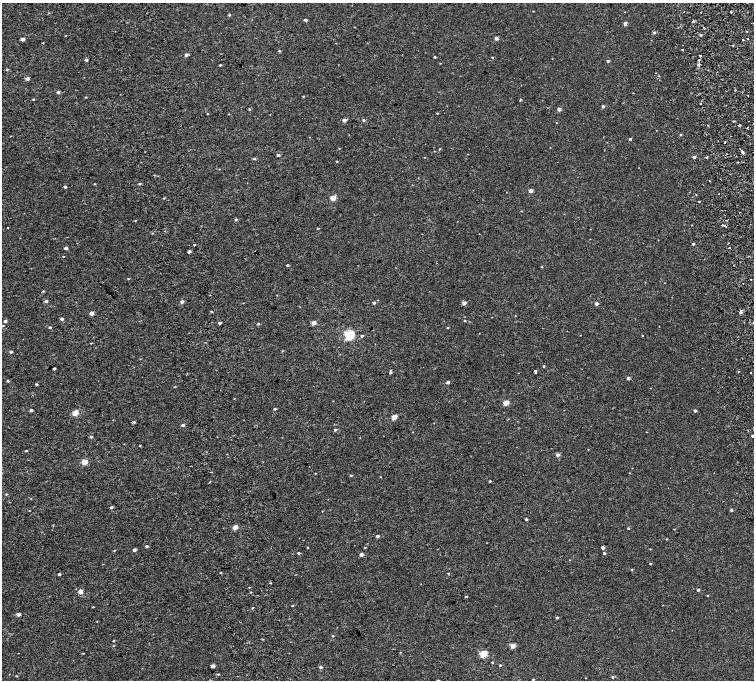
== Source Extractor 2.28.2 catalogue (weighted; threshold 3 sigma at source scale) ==
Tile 7 of 4 x 4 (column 3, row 2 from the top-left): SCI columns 3080-4583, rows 2906-4260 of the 6160 x 5854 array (HDU 1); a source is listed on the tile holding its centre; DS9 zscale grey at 2 x 2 block average (1 PNG px = mean of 2 x 2 image px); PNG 756 x 682 px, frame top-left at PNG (2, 3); no overlay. Shown black and unused: <1% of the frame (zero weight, under 2 of 4 exposures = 6% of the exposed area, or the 3 px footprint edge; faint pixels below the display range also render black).
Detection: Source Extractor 2.28.2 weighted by HDU 2 'WHT'; one run over the whole footprint, this tile lists its part. Background 0.00157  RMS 0.0035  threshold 0.0158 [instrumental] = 3 sigma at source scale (4.5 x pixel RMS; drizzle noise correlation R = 1.50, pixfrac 1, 0.0396/0.0396 arcsec/px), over >= 5 px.
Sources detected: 199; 3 cosmic-ray / hot-pixel residue — not listed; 1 inside a brighter listed object's ellipse — not listed separately; the other 195 listed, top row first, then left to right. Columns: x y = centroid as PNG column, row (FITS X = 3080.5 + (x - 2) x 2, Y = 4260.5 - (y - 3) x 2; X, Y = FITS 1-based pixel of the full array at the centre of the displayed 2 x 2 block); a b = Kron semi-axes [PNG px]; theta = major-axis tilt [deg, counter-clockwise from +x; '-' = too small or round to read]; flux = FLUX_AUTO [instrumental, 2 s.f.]
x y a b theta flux
625 12 2 2 - 0.22
731 12 2 2 - 0.85
229 15 3 3 - 0.6
305 20 2 2 - 2.1
693 21 2 2 - 1.2
625 23 2 2 - 4.2
704 28 2 2 - 2.1
654 32 3 3 - 0.97
701 35 2 2 - 1.2
496 38 2 2 - 3.4
22 39 2 2 - 2.9
747 39 2 2 - 1.7
743 40 2 2 - 1.4
43 43 2 2 - 0.35
336 43 2 2 - 0.24
733 45 2 2 - 0.74
683 50 2 2 - 0.33
279 51 3 3 - 0.46
186 55 2 2 - 3.2
700 56 2 2 - 1.7
435 57 2 2 - 0.65
492 57 3 2 - 0.55
86 60 3 2 - 1.6
699 60 2 2 - 1.3
608 61 2 2 - 1.1
440 63 2 2 - 0.29
698 64 3 2 - 6.2
220 65 3 2 - 0.54
7 69 3 2 - 0.43
708 70 2 2 - 0.39
717 72 2 2 - 0.39
27 79 2 2 - 3.3
58 92 2 2 - 2.2
303 96 2 2 - 0.46
86 97 2 2 - 0.44
33 99 2 2 - 0.52
521 99 3 2 - 0.74
701 104 2 2 - 2.1
603 106 2 2 - 1.5
249 109 3 3 - 0.64
559 109 2 2 - 3.7
437 113 2 2 - 0.42
207 114 2 2 - 0.34
344 120 2 2 - 4.4
364 120 3 2 - 1
733 121 3 2 - 0.47
556 122 2 2 - 0.22
739 125 3 2 - 2.5
747 127 2 2 - 2.4
681 135 2 2 - 0.45
630 139 2 2 - 1.5
725 142 2 2 - 0.47
439 149 2 2 - 0.44
743 152 3 2 - 4.9
468 154 3 2 - 0.27
278 155 2 2 - 1.7
424 157 2 2 - 0.24
694 157 2 2 - 1.8
707 157 2 2 - 9.2
254 159 3 2 - 0.82
337 161 2 2 - 0.36
219 169 2 2 - 0.25
140 183 3 2 - 0.68
94 184 2 2 - 0.34
65 187 2 2 - 1.8
530 191 2 2 - 6.1
164 198 3 2 - 0.42
333 198 3 2 - 13
699 201 2 2 - 0.42
521 211 3 2 - 0.28
236 219 3 2 - 1.2
135 220 3 2 - 0.29
318 228 2 2 - 0.54
194 244 2 2 - 0.86
693 244 2 2 - 1.1
66 248 2 2 - 2.5
729 248 2 2 - 0.88
189 251 2 2 - 1.9
63 256 2 2 - 0.32
287 265 3 2 - 0.76
542 267 3 2 - 0.45
128 279 3 2 - 0.38
751 279 2 2 - 0.85
743 283 2 2 - 0.58
43 291 3 3 - 0.54
46 301 3 3 - 1.6
182 302 2 2 - 2.8
374 303 2 2 - 1.4
464 303 2 2 - 4.7
596 304 2 2 - 3.1
211 311 3 2 - 0.41
740 312 3 2 - 1.4
91 313 2 2 - 5.5
62 319 3 2 - 1.8
5 321 2 2 - 1.8
465 321 3 2 - 0.57
220 323 2 2 - 1.4
314 323 2 2 - 6.1
753 323 2 2 - 0.36
258 324 3 2 - 0.66
3 326 3 2 - 0.36
50 327 2 2 - 0.9
447 328 3 2 - 0.47
349 335 3 3 - 77
642 335 2 2 - 0.37
362 336 2 2 - 1.5
91 343 2 2 - 0.39
282 351 2 2 - 0.37
11 352 3 2 - 1.1
544 366 3 2 - 0.65
54 368 2 2 - 1.5
535 371 3 2 - 0.87
390 372 3 2 - 1.3
738 372 2 2 - 0.27
751 372 2 2 - 1.9
628 378 2 2 - 2.5
8 381 3 2 - 0.93
448 382 2 2 - 2.4
36 384 2 2 - 0.96
175 387 3 2 - 0.42
234 398 2 2 - 0.33
506 403 3 2 - 12
275 409 3 2 - 0.92
31 410 3 2 - 1.4
695 411 2 2 - 1.1
75 413 3 2 - 16
394 417 3 2 - 10
134 422 3 3 - 0.66
183 425 3 3 - 1.1
335 430 3 2 - 0.92
753 436 2 2 - 1.6
91 437 2 2 - 1.3
140 445 2 2 - 0.44
588 449 2 2 - 0.23
26 451 3 2 - 0.49
558 455 3 2 - 2.6
84 462 3 2 - 16
315 473 2 2 - 0.29
630 473 2 2 - 0.28
351 475 2 2 - 0.83
380 477 2 2 - 0.27
490 481 3 2 - 0.67
6 494 3 2 - 0.42
111 507 2 2 - 1.4
29 510 3 2 - 0.27
731 510 3 3 - 0.92
526 519 2 2 - 1
235 527 2 2 - 10
628 528 2 2 - 0.77
674 529 2 2 - 0.29
377 536 2 2 - 1.8
666 539 3 2 - 0.36
147 546 3 2 - 1.4
307 547 3 2 - 0.29
365 547 3 2 - 0.36
603 547 2 2 - 2.2
650 549 2 2 - 0.29
114 550 2 2 - 0.39
134 550 3 2 - 2.2
298 553 2 2 - 0.82
604 553 2 2 - 1
361 554 2 2 - 2.8
650 563 2 2 - 0.79
632 569 3 2 - 0.53
220 572 2 2 - 0.57
448 573 3 2 - 0.33
59 574 2 2 - 1.4
271 583 2 2 - 0.41
249 587 2 2 - 0.27
698 590 2 2 - 1.1
80 592 4 3 - 4.5
251 592 3 2 - 0.38
707 595 2 2 - 0.34
466 597 3 2 - 0.51
292 605 3 2 - 0.54
93 607 2 2 - 0.44
252 608 3 2 - 0.45
18 614 2 2 - 4
557 617 2 2 - 0.97
97 621 2 2 - 0.25
333 636 2 2 - 0.61
262 639 3 2 - 0.39
113 641 3 2 - 0.39
513 646 2 2 - 8.9
83 653 2 2 - 0.38
483 654 3 3 - 29
492 662 2 2 - 0.57
500 665 2 2 - 0.58
213 666 2 2 - 3.8
321 667 3 2 - 1.6
218 674 3 2 - 0.61
17 676 3 2 - 0.4
613 677 3 2 - 0.86
533 679 3 2 - 0.55
438 680 3 2 - 0.52
Isophote crosses this tile's border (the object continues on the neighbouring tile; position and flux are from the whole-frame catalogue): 3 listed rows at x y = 753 323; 753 436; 438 680